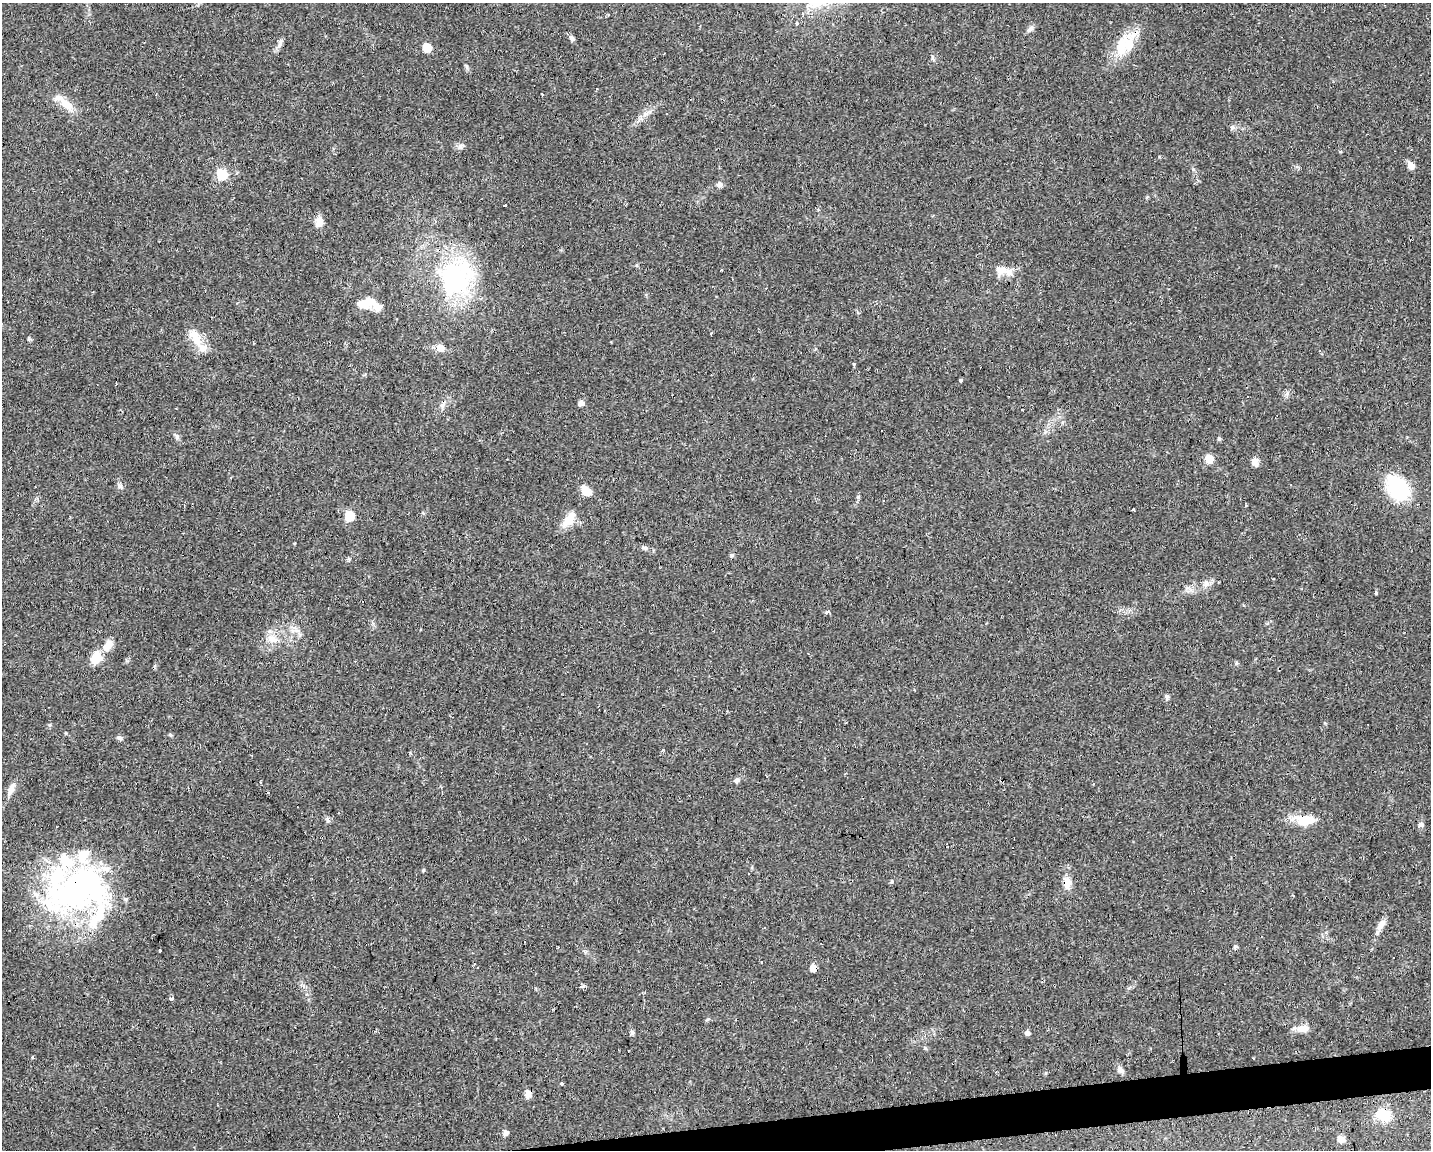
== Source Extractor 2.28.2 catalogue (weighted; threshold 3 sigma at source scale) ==
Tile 5 of 3 x 4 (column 2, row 2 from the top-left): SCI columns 1478-2906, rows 2295-3442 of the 4342 x 4589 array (HDU 1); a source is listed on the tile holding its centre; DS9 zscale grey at full resolution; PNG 1433 x 1152 px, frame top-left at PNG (2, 3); no overlay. Shown black and unused: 2% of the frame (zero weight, under 2 of 3 exposures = <1% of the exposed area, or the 3 px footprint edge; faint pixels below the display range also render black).
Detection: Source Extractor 2.28.2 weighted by HDU 2 'WHT'; one run over the whole footprint, this tile lists its part. Background 0.0818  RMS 0.0065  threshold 0.0294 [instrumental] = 3 sigma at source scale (4.5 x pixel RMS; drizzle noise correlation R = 1.50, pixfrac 1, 0.0396/0.0396 arcsec/px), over >= 5 px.
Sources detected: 87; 7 cosmic-ray / hot-pixel residue — not listed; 7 inside a brighter listed object's ellipse — not listed separately; the other 73 listed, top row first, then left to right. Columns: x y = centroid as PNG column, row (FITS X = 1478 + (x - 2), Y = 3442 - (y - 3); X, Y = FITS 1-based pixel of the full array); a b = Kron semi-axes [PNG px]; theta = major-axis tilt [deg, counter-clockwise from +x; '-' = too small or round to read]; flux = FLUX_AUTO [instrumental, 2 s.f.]
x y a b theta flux
796 23 4 3 - 0.99
1030 29 10 6 45 2.1
572 38 9 6 -46 1.7
280 43 16 5 66 2.6
1125 43 38 20 53 22
427 47 6 6 - 16
467 67 7 4 -71 1.1
543 94 3 2 - 1.6
66 104 24 10 -42 10
1232 127 8 4 82 1.3
460 147 7 5 0 1.7
1411 166 10 7 -60 3.8
222 175 6 6 - 38
719 185 8 6 1 1.9
504 205 3 2 - 1.6
319 222 14 9 77 4.7
1001 270 19 13 -13 7.5
455 278 42 36 59 88
366 303 19 12 32 7.8
195 337 26 13 -57 11
441 348 9 8 - 5.1
854 364 3 3 - 3.9
1209 369 3 3 - 1.2
961 380 4 3 - 5.1
581 403 5 5 - 3.3
442 405 7 6 - 1.9
176 436 10 4 -63 1.6
1219 439 5 4 - 1.1
1209 459 6 5 - 17
1255 462 10 8 -67 3.6
120 487 8 5 -20 1.5
1398 488 28 20 -44 47
587 492 14 10 2 4.8
1133 509 3 3 - 1.2
349 516 10 9 - 11
569 519 22 11 53 9.6
644 548 8 4 -9 1.3
1206 583 10 8 -86 3.1
1376 592 3 3 - 19
827 612 6 4 24 1.3
274 639 16 8 -16 5.6
96 658 17 12 65 8.7
1167 696 6 5 - 1.6
120 738 7 6 - 1.5
663 750 4 3 - 1
737 780 7 6 - 1.5
1093 784 3 2 - 1.1
11 788 21 6 67 4.2
328 819 8 4 -80 1.2
1304 820 30 12 -1 14
1421 825 7 7 - 1.7
423 870 5 4 - 0.71
892 882 5 5 - 1.1
1067 883 16 8 86 6.7
78 889 73 56 6 190
1381 925 16 7 53 4.2
764 928 3 3 - 0.75
1234 946 8 3 67 0.97
160 950 3 2 - 0.6
1393 958 3 2 - 0.62
813 968 6 5 - 6.9
583 986 6 4 19 1.3
171 998 3 3 - 5.5
1302 1028 17 9 3 5.7
632 1032 6 5 - 1.3
1028 1033 6 5 - 2.1
33 1057 4 3 - 1.2
1120 1070 11 6 -44 2.5
562 1084 3 3 - 1.5
528 1094 8 6 88 5.5
1384 1115 13 10 -36 18
505 1133 6 5 - 2.2
1341 1139 8 7 - 3.9
Overlapping masked pixels (flux is a lower limit): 5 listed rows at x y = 1304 820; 78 889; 813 968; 528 1094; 1384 1115
Unlisted compact peaks at least as high as the median listed source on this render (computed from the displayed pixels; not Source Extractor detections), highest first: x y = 858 497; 932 58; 66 733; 1159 157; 1236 663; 1193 169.